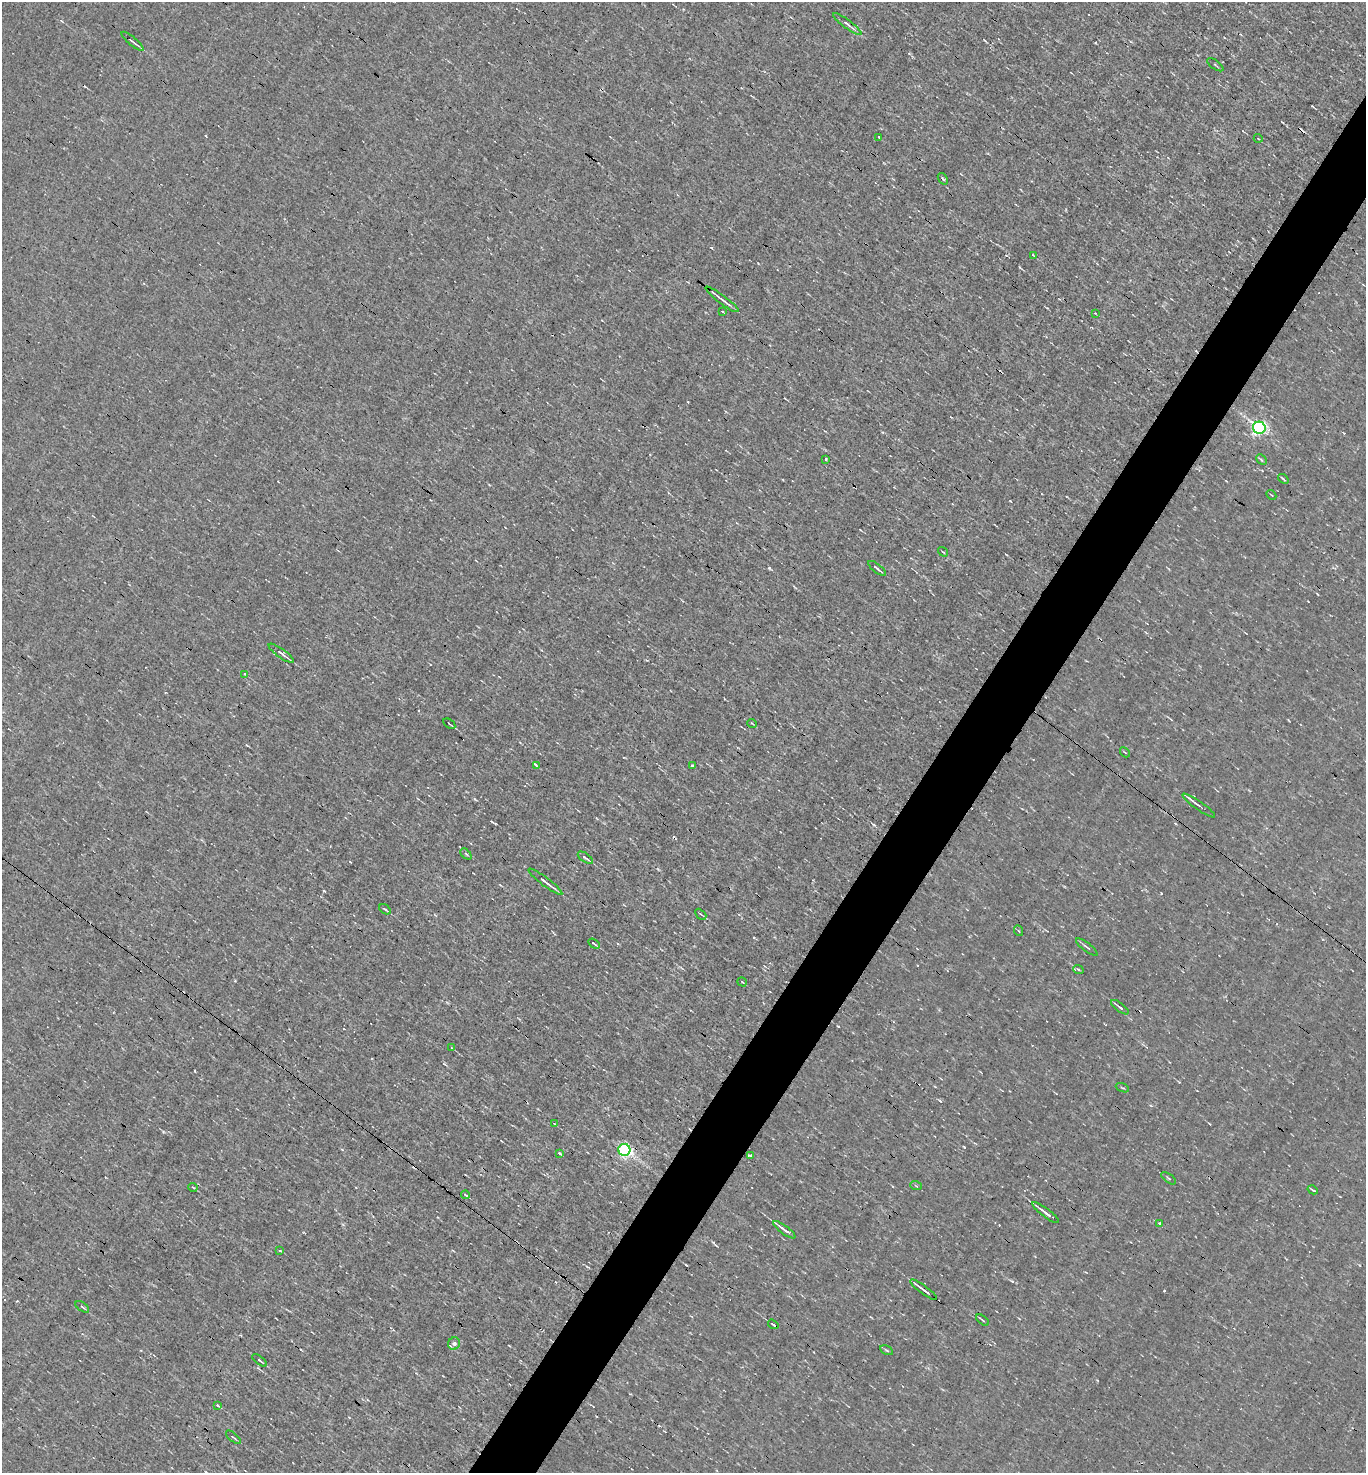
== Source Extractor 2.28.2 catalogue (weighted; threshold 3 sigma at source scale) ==
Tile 10 of 4 x 4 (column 2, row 3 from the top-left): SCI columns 1508-2871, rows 1471-2941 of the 5884 x 5882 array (HDU 1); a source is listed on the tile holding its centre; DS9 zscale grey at full resolution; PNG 1368 x 1475 px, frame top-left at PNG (2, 2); each listed source drawn as its Kron ellipse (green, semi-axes under 4 px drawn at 4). Shown black and unused: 5% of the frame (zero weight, under 3 of 4 exposures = <1% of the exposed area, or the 3 px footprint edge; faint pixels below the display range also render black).
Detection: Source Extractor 2.28.2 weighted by HDU 2 'WHT'; one run over the whole footprint, this tile lists its part. Background -8.04e-04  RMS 0.037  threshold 0.168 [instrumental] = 3 sigma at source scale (4.5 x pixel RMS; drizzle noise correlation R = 1.50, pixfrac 1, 0.05/0.05 arcsec/px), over >= 5 px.
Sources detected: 71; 10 cosmic-ray / hot-pixel residue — neither listed nor drawn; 1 inside a brighter listed object's ellipse — not listed separately; the other 60 listed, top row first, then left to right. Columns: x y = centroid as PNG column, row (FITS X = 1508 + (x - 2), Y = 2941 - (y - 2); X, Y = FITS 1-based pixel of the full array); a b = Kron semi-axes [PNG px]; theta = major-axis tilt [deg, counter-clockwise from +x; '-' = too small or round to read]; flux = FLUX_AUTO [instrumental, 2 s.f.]
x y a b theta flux
847 24 17 3 -37 14
132 41 14 3 -40 8.9
1215 65 9 2 -36 4.5
879 137 4 2 - 4.5
1258 138 4 3 - 3
943 179 6 3 -54 4.7
1033 255 3 2 - 2.8
722 299 20 2 -37 15
722 311 3 2 - 4
1095 313 3 2 - 2.5
1259 428 6 6 - 880
826 459 3 2 - 5.4
1261 460 6 3 -44 5.2
1283 479 6 3 -41 5.7
1271 495 5 2 - 2.4
943 552 5 3 - 3.1
877 568 11 2 -38 7.5
281 653 15 3 -36 14
245 674 3 3 - 3.7
752 723 5 3 - 3.4
449 724 7 2 -35 2.9
1125 752 5 2 - 2.8
536 766 4 3 - 5.7
692 766 3 3 - 23
1199 805 20 3 -35 14
466 854 6 4 -44 5.3
585 858 8 3 -36 7.8
545 882 21 3 -37 18
385 909 6 3 -34 6.4
701 914 6 2 -44 3.5
1019 931 5 3 - 3.8
594 944 6 2 -32 4.9
1087 947 13 3 -36 7.4
1078 969 5 3 - 5
742 982 5 3 - 3
1120 1007 10 4 -38 9.2
452 1048 3 2 - 3.1
1122 1088 7 2 -21 3.2
554 1123 4 2 - 2.7
624 1150 6 6 - 880
559 1153 3 3 - 7.5
750 1156 3 3 - 21
1169 1178 9 2 -35 3.8
916 1186 6 3 -20 3.9
193 1188 5 2 - 3.9
1313 1190 5 3 - 4.8
465 1195 4 2 - 4.6
1046 1213 16 3 -37 21
1160 1224 3 3 - 9.3
784 1230 13 3 -36 19
280 1250 4 3 - 8.8
923 1290 16 2 -37 15
82 1307 8 3 -34 5.5
982 1320 7 3 -37 5.6
773 1324 6 3 -36 7.8
454 1343 6 6 - 12
887 1350 7 3 -27 5.9
260 1360 8 2 -37 6.3
217 1405 3 3 - 22
233 1437 9 3 -39 4.6
Unlisted compact peaks at least as high as the median listed source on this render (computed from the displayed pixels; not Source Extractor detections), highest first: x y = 769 568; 964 1147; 838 1026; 163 1132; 1161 893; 1010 501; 475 799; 1012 1281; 492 822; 713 1242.